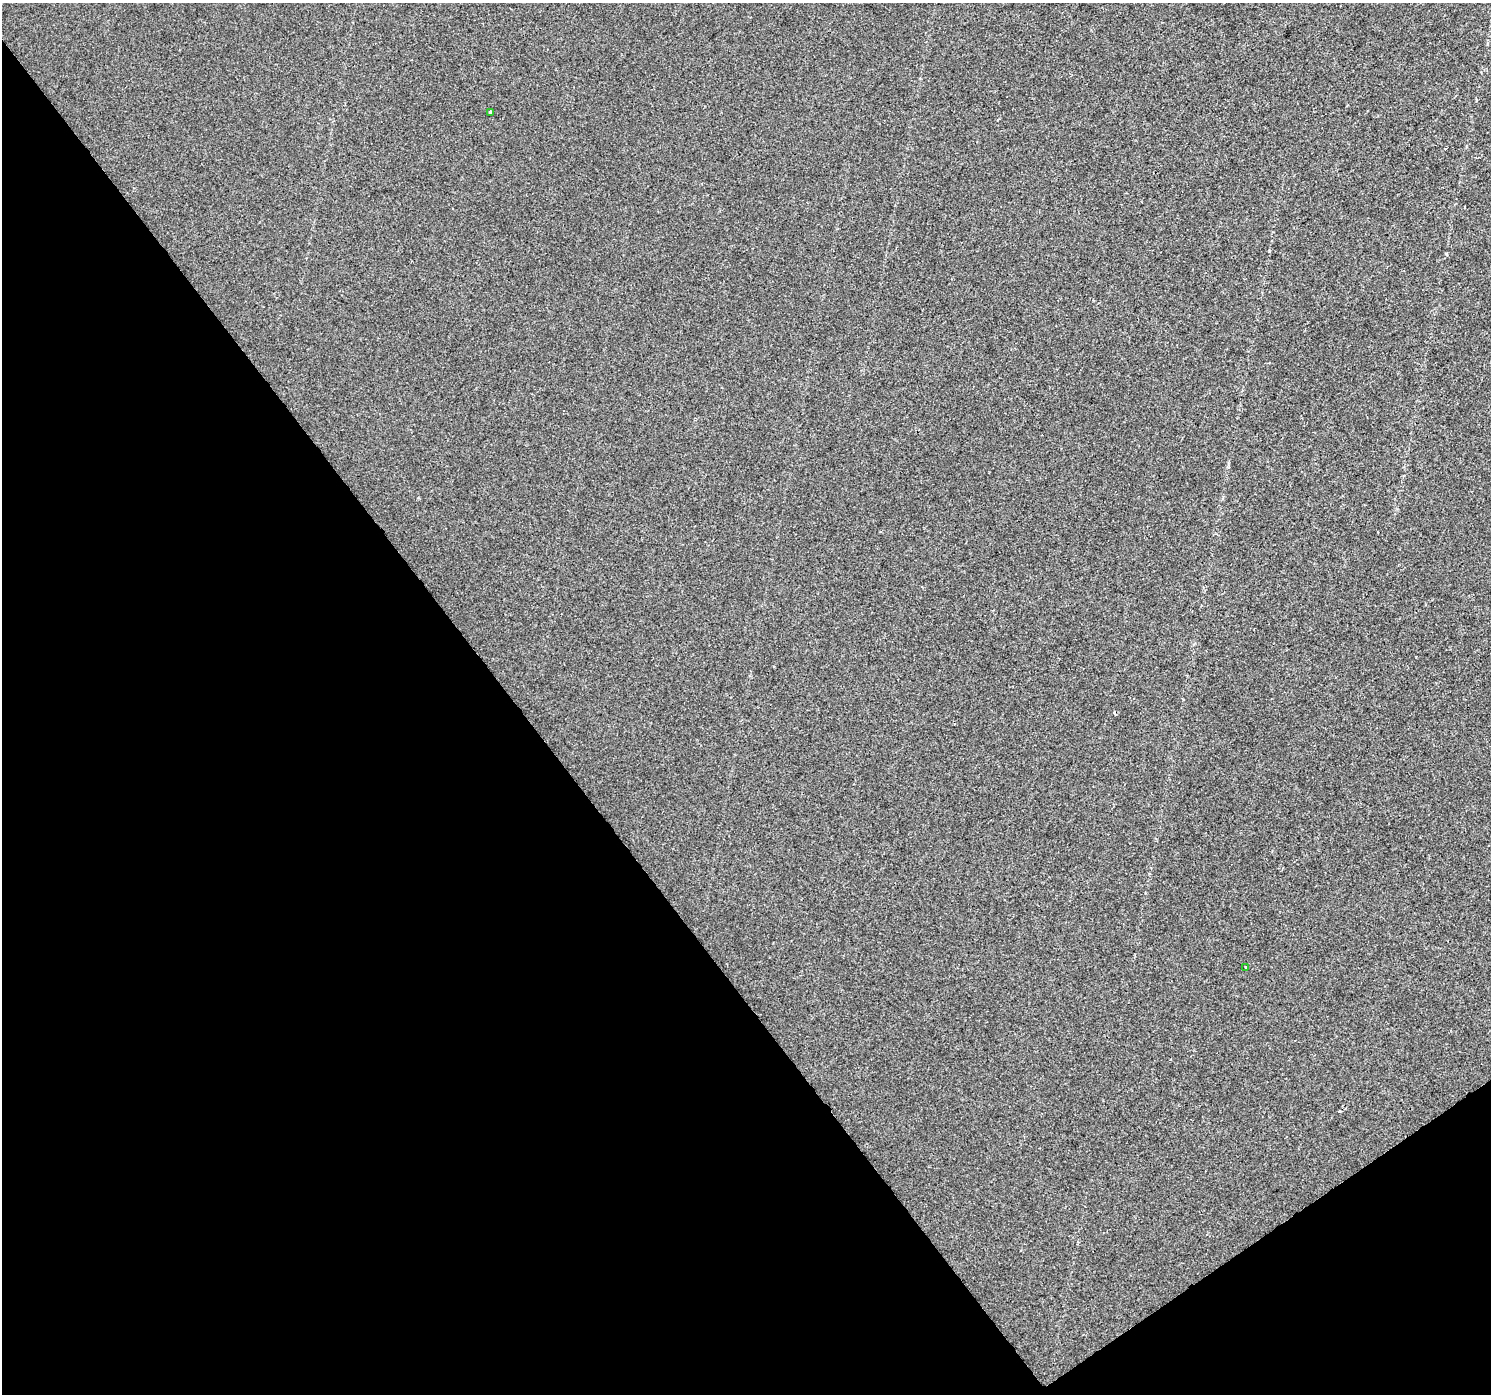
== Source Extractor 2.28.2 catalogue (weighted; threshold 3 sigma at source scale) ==
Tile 14 of 4 x 4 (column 2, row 4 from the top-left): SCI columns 1489-2977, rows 130-1521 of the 5957 x 5890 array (HDU 1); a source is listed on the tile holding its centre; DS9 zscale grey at full resolution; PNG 1493 x 1396 px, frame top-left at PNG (2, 3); each listed source drawn as its Kron ellipse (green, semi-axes under 4 px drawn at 4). Shown black and unused: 38% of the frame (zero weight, under 2 of 3 exposures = <1% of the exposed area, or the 3 px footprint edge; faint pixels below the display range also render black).
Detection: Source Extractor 2.28.2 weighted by HDU 2 'WHT'; one run over the whole footprint, this tile lists its part. Background 1.43e-04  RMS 0.0046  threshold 0.0205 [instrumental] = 3 sigma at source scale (4.5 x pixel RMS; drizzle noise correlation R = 1.50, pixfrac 1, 0.0396/0.0396 arcsec/px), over >= 5 px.
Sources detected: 4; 2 cosmic-ray / hot-pixel residue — neither listed nor drawn; the other 2 listed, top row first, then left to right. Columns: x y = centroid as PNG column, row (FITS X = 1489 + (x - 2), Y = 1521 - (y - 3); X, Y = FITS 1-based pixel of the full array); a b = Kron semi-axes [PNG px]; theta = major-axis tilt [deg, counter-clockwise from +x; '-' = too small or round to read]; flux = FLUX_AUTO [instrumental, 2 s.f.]
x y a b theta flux
490 112 3 3 - 0.97
1246 967 3 2 - 0.51